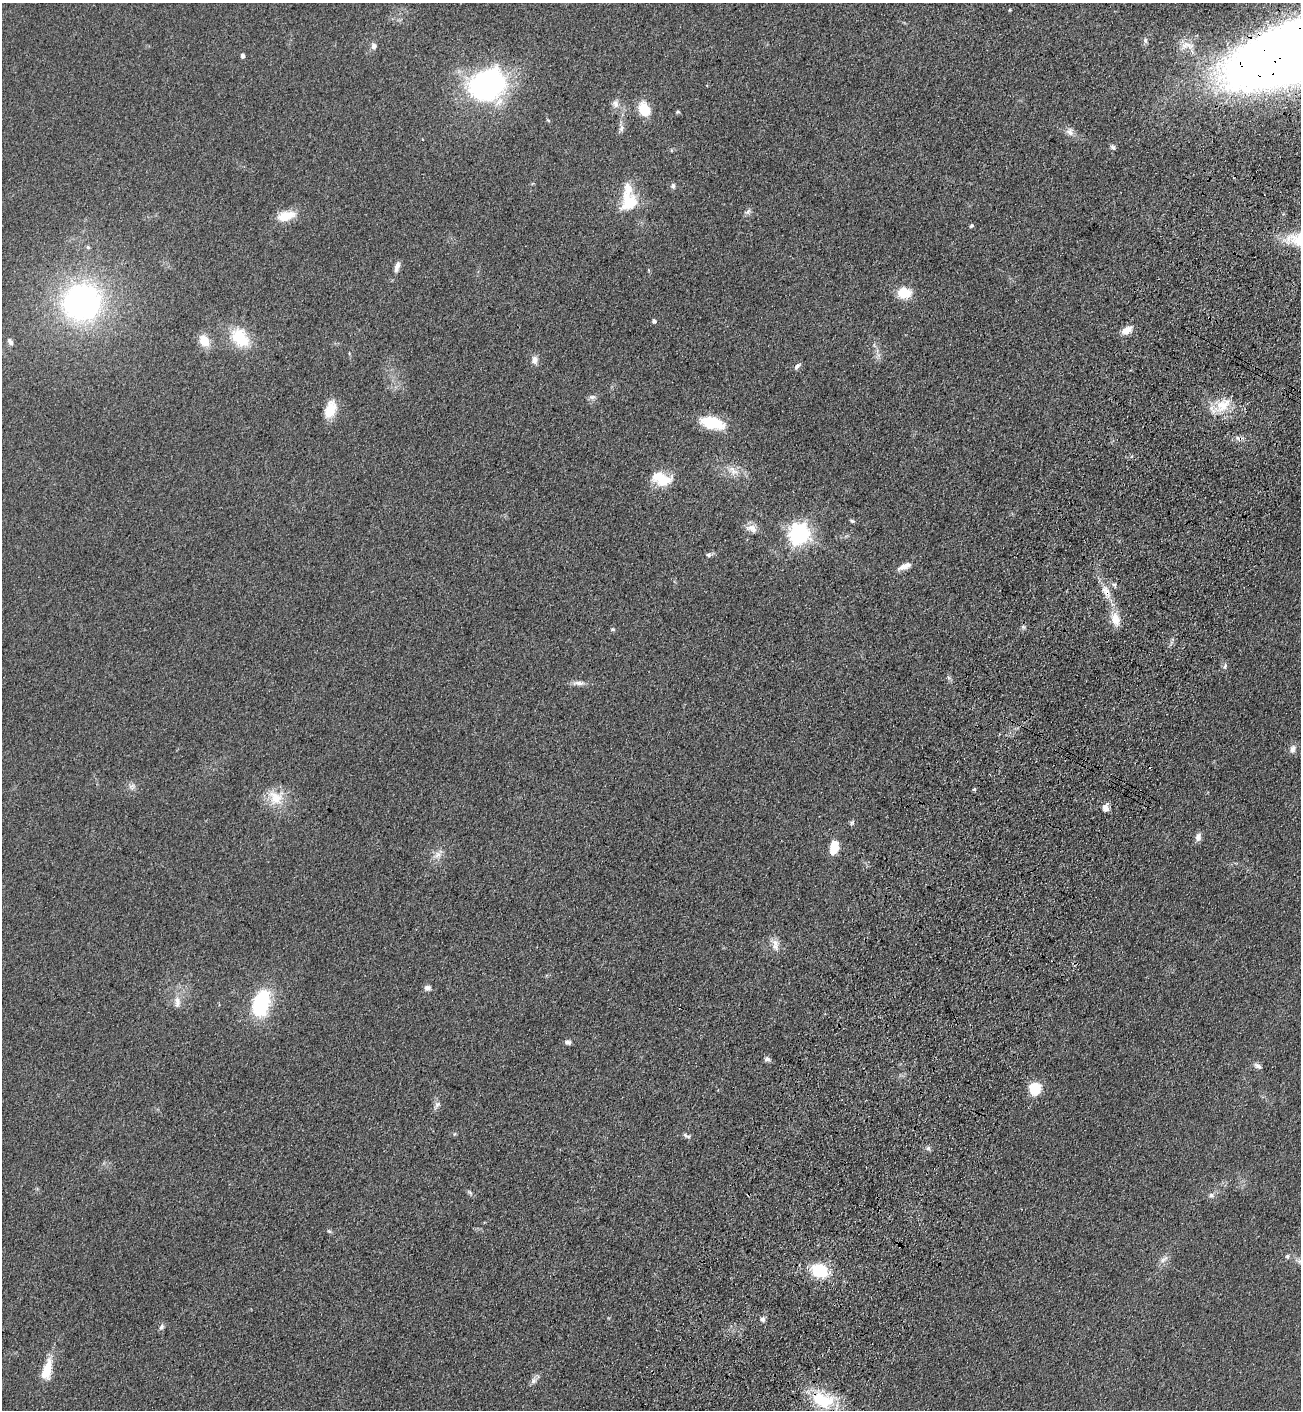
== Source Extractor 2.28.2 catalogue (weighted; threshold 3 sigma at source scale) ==
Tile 10 of 4 x 4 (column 2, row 3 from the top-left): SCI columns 1556-2854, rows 1471-2878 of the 5841 x 5757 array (HDU 1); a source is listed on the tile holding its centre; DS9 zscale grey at full resolution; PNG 1303 x 1412 px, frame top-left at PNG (2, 3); no overlay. Shown black and unused: <1% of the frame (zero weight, under 3 of 4 exposures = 6% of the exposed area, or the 3 px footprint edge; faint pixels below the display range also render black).
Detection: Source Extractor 2.28.2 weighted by HDU 2 'WHT'; one run over the whole footprint, this tile lists its part. Background 0.119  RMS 0.0089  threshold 0.0402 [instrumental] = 3 sigma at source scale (4.5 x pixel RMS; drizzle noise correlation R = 1.50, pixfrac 1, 0.05/0.05 arcsec/px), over >= 5 px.
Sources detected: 80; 2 cosmic-ray / hot-pixel residue — not listed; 1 inside a brighter listed object's ellipse — not listed separately; the other 77 listed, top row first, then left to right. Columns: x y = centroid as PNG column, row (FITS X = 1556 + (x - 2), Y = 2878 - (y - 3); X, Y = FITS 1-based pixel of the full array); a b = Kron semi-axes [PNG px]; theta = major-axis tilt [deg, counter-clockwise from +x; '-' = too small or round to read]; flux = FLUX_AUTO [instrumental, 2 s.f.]
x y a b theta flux
1145 40 8 5 -80 2.6
1187 45 22 11 3 11
374 46 9 7 -84 3.5
243 55 5 4 - 2.8
487 85 31 25 28 220
615 104 11 9 -78 5
644 109 16 11 -69 19
678 112 5 4 - 1.2
548 120 6 3 -36 0.95
621 129 9 6 73 3
1070 132 12 9 -56 5.3
1113 147 8 6 -37 2
673 186 7 6 - 2.3
629 202 23 20 87 31
748 212 9 6 39 2.6
286 216 25 12 14 16
971 226 5 4 - 1.7
88 247 5 4 - 1.4
397 267 14 6 75 4.9
904 293 14 11 -4 20
82 302 32 30 26 250
654 321 5 4 - 2.4
1126 330 12 8 28 8.5
240 338 26 17 -46 33
10 341 10 6 -57 3.4
204 341 15 11 -62 14
534 360 11 8 -89 4.7
797 366 11 5 43 2.7
592 397 11 5 0 2.7
1223 405 23 14 38 20
330 409 21 12 72 17
712 423 26 12 -13 34
733 471 18 9 -38 9.3
661 479 24 15 -17 24
852 521 7 4 -21 1.4
752 528 16 10 -14 7.1
799 534 8 7 - 550
708 555 6 6 - 2
904 566 18 7 23 7.3
1114 585 7 5 -42 2
1106 592 19 9 -63 11
1115 619 16 9 -76 13
612 629 6 5 - 1.3
1225 666 8 6 70 2.3
579 683 17 6 -1 5
1293 749 11 7 76 4.4
132 786 9 7 38 3.6
974 789 3 3 - 3.6
275 798 22 20 -43 22
1106 808 9 7 -77 5.4
852 823 8 5 54 1.7
1198 837 10 7 83 4.3
834 847 14 8 79 19
437 855 11 9 39 5.9
775 942 13 8 -53 6.5
427 988 8 6 -12 3.5
177 1002 15 8 -84 6.6
261 1002 30 17 77 67
568 1042 9 6 4 2.6
767 1059 8 6 -17 2.6
1258 1066 10 6 -25 3.3
1035 1088 12 11 - 25
437 1104 9 6 40 2.9
454 1134 5 3 - 1
685 1135 9 4 -44 2.1
928 1148 7 6 - 2.1
470 1192 10 3 -50 1.6
1211 1195 8 7 - 3
329 1231 6 4 -18 1.3
1287 1256 6 5 - 1.7
1164 1259 15 5 42 4.2
819 1271 17 13 -22 35
763 1319 7 5 -71 2.8
161 1327 8 6 63 2.5
47 1370 25 10 74 22
533 1381 9 7 53 3.4
823 1400 32 18 -20 42
Overlapping masked pixels (flux is a lower limit): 2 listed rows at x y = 1106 592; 823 1400